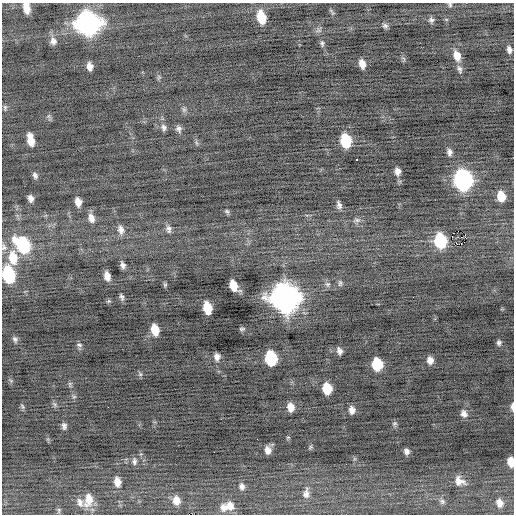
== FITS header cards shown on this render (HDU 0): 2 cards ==
NAXIS1  =                  512 / Axis length
NAXIS2  =                  512 / Axis length

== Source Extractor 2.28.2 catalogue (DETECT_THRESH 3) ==
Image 512 x 512 px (HDU 0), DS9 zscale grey, 1 PNG px = 1 image px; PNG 516 x 516 px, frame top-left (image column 1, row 512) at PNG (2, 3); no overlay
Background -0.148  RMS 0.76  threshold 2.28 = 3 sigma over >= 5 px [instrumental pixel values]
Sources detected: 94; all 94 listed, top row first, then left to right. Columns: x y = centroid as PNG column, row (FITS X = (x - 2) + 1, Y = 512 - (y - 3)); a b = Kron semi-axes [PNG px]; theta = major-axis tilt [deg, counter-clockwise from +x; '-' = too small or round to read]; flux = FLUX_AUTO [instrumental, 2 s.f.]
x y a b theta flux
450 5 6 5 - 89
26 8 10 6 -81 580
332 11 11 3 -54 78
261 17 11 7 -75 1500
431 20 7 7 - 140
87 23 13 11 -68 29000
385 26 7 6 - 120
53 41 11 9 -82 280
322 43 9 5 -85 110
509 50 7 5 -73 180
457 56 12 8 -71 540
362 64 8 5 -75 410
90 66 8 6 -78 310
459 69 10 6 -73 160
159 77 7 4 59 78
5 108 8 4 -81 89
184 110 7 6 - 120
49 116 7 4 71 90
164 127 9 7 -71 180
179 129 9 7 -64 180
30 140 12 6 -78 630
346 141 10 7 -77 2500
449 152 7 5 -88 180
357 160 3 3 - 320
398 171 8 6 -86 260
35 175 8 6 -64 150
463 180 12 9 -79 17000
501 196 9 6 -77 840
30 198 6 5 - 230
78 202 8 6 -78 380
339 205 10 6 -77 190
227 211 7 5 -48 89
91 218 12 8 -70 350
357 220 10 6 2 170
168 229 11 7 -75 210
121 230 12 8 -73 300
465 235 2 2 - 1900
440 241 10 8 -78 3700
461 243 2 2 - 36
23 245 14 10 -55 4700
4 247 11 7 -77 200
13 258 16 11 -80 1100
123 265 7 5 -71 200
8 274 11 8 -77 4900
107 276 8 5 -76 390
340 283 9 5 -86 120
327 284 8 7 - 150
165 285 6 4 -89 77
233 286 10 6 -62 910
122 297 8 4 -70 130
285 298 13 12 - 58000
109 301 6 5 - 74
207 308 10 7 -76 1200
242 329 7 4 7 89
155 330 9 6 -77 940
15 339 7 6 - 130
499 343 7 5 -86 120
79 345 8 5 -9 110
339 351 7 5 -73 200
217 357 8 6 -89 250
271 358 10 8 -80 3800
430 360 7 6 - 310
377 364 9 8 - 2300
140 374 6 5 - 97
11 381 6 4 -20 70
70 384 8 5 -89 89
327 389 9 7 -80 1500
74 397 6 4 1 78
55 405 8 5 -60 110
22 406 8 5 -54 91
291 407 8 6 -77 440
512 407 9 3 -89 200
352 410 7 6 - 280
464 414 10 7 -61 250
394 423 7 6 - 99
64 426 8 6 -85 160
288 437 3 3 - 110
310 447 7 3 54 65
268 450 7 6 - 300
406 451 5 5 - 170
134 461 10 6 -88 150
511 462 8 5 -82 600
459 481 12 8 -35 410
117 482 9 7 -80 430
242 486 8 7 - 200
306 493 14 8 83 290
88 500 17 10 79 680
176 500 9 8 - 480
442 501 7 6 - 130
80 502 13 8 -68 290
499 503 8 7 - 320
230 506 11 9 -57 430
224 508 10 9 - 330
59 510 7 5 -83 89
At the frame edge (FLAGS 8, measured only in part): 6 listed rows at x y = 450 5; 26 8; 4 247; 8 274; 512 407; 511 462